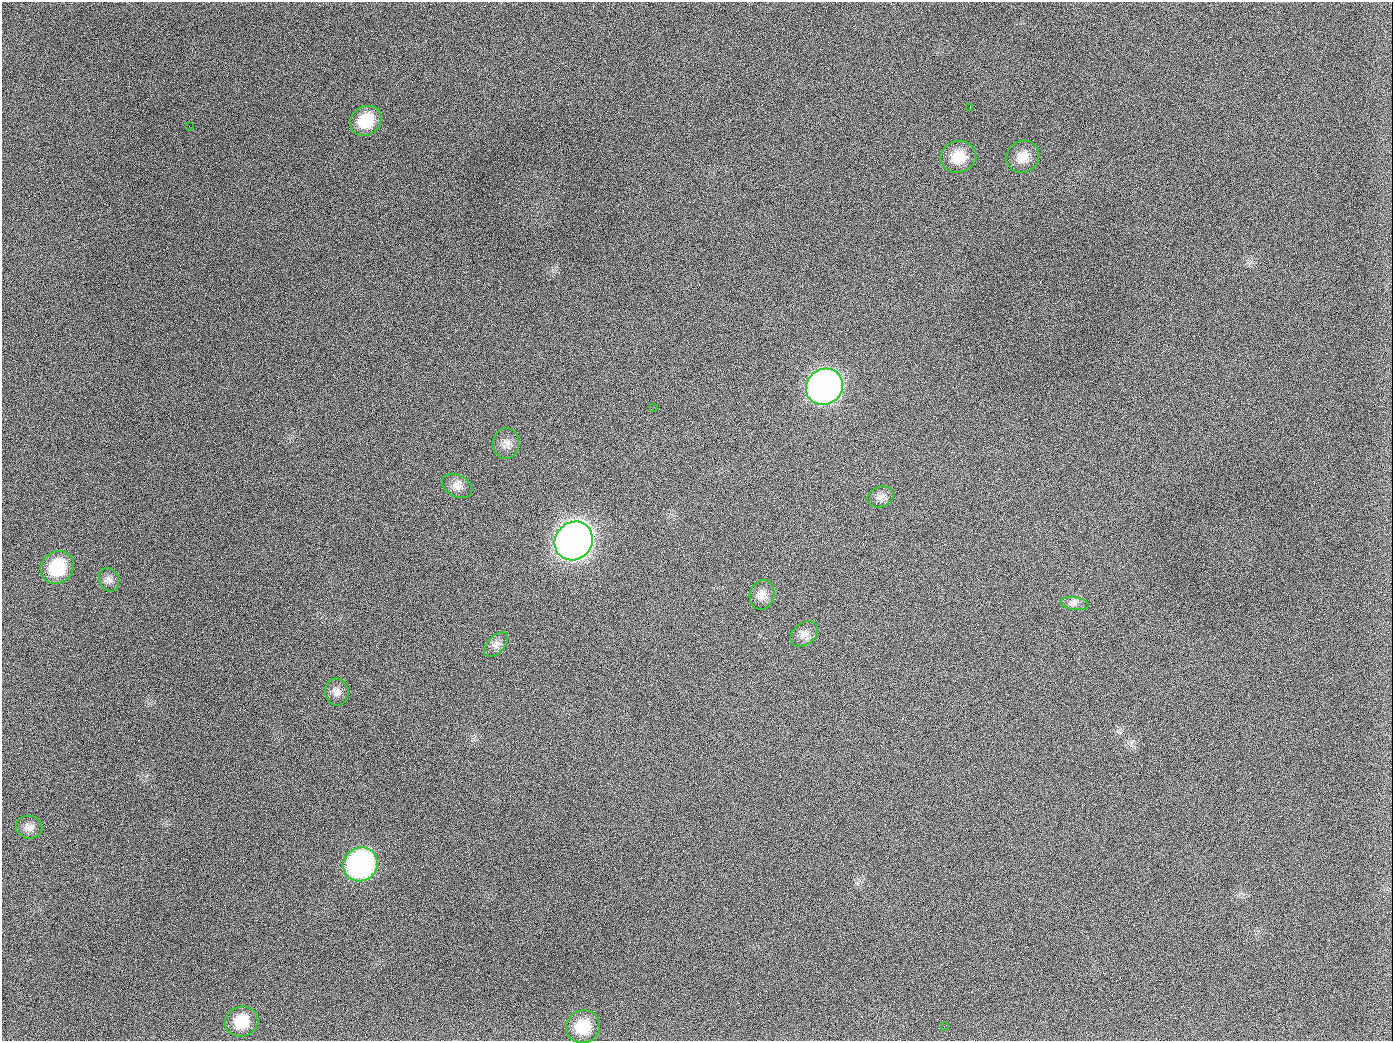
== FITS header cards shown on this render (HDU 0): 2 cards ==
NAXIS1  =                 1391
NAXIS2  =                 1039

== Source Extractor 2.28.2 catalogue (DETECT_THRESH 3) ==
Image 1391 x 1039 px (HDU 0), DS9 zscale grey, 1 PNG px = 1 image px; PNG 1395 x 1043 px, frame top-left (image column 1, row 1039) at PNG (2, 2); each listed source drawn as its Kron ellipse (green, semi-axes under 4 px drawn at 4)
Background 1370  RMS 66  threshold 197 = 3 sigma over >= 5 px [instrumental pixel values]
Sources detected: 23; all 23 listed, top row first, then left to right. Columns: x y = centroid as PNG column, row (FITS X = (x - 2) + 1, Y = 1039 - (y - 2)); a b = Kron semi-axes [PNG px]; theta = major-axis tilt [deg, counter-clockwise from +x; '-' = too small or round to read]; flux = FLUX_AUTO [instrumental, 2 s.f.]
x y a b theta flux
970 108 3 2 - 7.7e+03
366 121 16 14 36 1.3e+05
189 126 3 2 - 6.0e+03
958 157 18 16 16 9.4e+04
1023 157 17 15 36 6.1e+04
824 387 19 17 35 2.5e+06
654 407 2 2 - 3.6e+03
506 443 15 13 85 3.4e+04
457 486 16 11 -26 3.6e+04
880 497 13 10 18 2.8e+04
574 541 20 18 49 5.6e+06
57 567 17 15 46 1.9e+05
109 580 12 9 -66 2.6e+04
762 595 15 12 71 4.3e+04
1074 604 14 6 -8 2.2e+04
804 634 15 11 39 3.5e+04
496 644 15 8 45 2.7e+04
337 692 13 12 - 3.2e+04
29 827 13 11 -11 3.1e+04
360 864 17 16 - 1.1e+06
242 1021 17 15 17 1.1e+05
944 1026 2 2 - 5.9e+03
583 1027 17 16 - 1.3e+05